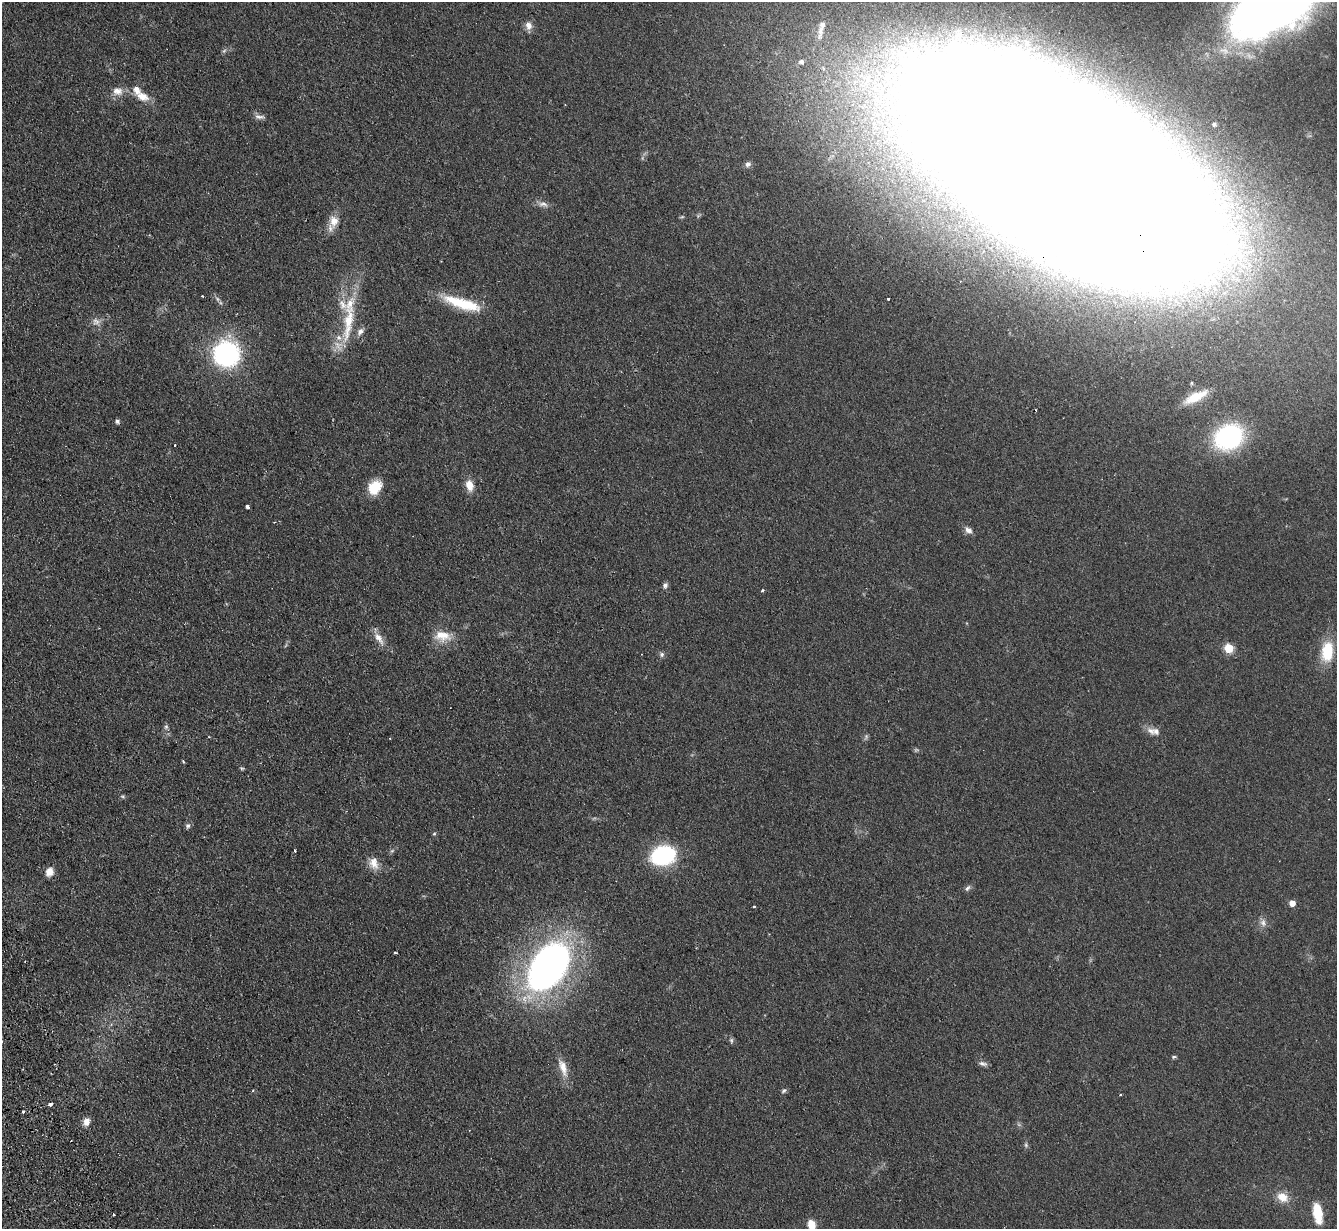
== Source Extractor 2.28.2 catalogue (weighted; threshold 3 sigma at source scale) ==
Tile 7 of 4 x 4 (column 3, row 2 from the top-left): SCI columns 2721-4055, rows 2613-3839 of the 5439 x 5351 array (HDU 1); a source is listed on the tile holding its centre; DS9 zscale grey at full resolution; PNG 1339 x 1231 px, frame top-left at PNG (2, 2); no overlay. Shown black and unused: <1% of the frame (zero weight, under 2 of 3 exposures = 3% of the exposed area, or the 3 px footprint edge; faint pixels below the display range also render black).
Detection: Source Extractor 2.28.2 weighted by HDU 2 'WHT'; one run over the whole footprint, this tile lists its part. Background 0.0751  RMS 0.0075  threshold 0.0339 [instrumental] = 3 sigma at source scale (4.5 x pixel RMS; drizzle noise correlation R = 1.50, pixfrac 1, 0.05/0.05 arcsec/px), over >= 5 px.
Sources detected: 77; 2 too faint to see at this stretch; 2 inside a brighter object's white glare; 2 cosmic-ray / hot-pixel residue — not listed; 5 inside a brighter listed object's ellipse — not listed separately; the other 66 listed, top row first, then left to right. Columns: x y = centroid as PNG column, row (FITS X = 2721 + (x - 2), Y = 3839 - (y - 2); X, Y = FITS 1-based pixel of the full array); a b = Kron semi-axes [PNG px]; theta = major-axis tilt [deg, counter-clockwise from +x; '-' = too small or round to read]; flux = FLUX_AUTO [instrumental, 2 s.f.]
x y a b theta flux
528 25 12 8 -79 4.8
821 28 34 9 76 12
801 61 7 6 - 2.3
117 91 15 11 -8 6.8
142 96 17 11 -31 9.7
260 117 16 6 -6 3
1214 124 6 5 - 1.6
748 164 9 7 38 2.3
1079 176 281 100 -31 5600
543 204 14 7 -11 3.9
334 221 16 11 84 9.1
217 299 7 5 -60 1.7
888 299 3 3 - 2.2
462 303 48 12 -17 32
96 321 11 9 -19 4.3
348 322 68 13 81 36
360 332 11 7 51 3.5
226 354 25 25 - 110
1192 383 5 4 - 0.84
1195 397 29 9 26 17
117 421 6 5 - 1.8
1229 437 33 27 29 78
175 445 2 2 - 0.66
469 485 11 8 -75 9.2
375 487 18 14 46 17
247 507 4 3 - 3.1
968 530 10 7 -38 3.7
665 585 7 6 - 2.3
762 590 3 3 - 1.1
442 636 23 14 -6 14
379 638 20 8 -55 7.1
1229 648 5 5 - 33
1327 652 25 14 84 25
662 654 7 6 - 1.9
166 727 6 5 - 1.5
1151 731 15 7 -46 4.7
866 737 8 5 77 1.5
242 768 6 4 -19 1
123 796 6 4 -7 1.1
188 826 7 6 - 1.9
434 834 5 4 - 1
295 851 3 2 - 1
663 855 17 13 18 100
374 863 17 12 -71 7.9
49 872 10 8 64 6.1
967 888 10 5 52 1.8
1292 903 5 5 - 6.8
754 907 3 3 - 1.9
1263 923 11 8 -80 3.8
395 952 3 2 - 0.83
548 966 48 30 56 340
731 1040 6 5 - 1.4
2 1041 3 3 - 0.92
1174 1057 7 4 19 1.1
983 1064 11 6 -13 2.5
563 1067 26 10 -71 10
253 1091 4 3 - 0.81
784 1091 8 5 49 1.5
50 1104 3 3 - 12
23 1112 3 3 - 4.7
86 1122 10 8 71 4.9
1026 1145 7 5 -79 1.3
1282 1197 14 11 -25 9.7
1318 1213 25 10 -80 16
113 1215 3 2 - 1.3
811 1225 9 7 -73 8.8
Overlapping masked pixels (flux is a lower limit): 1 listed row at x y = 1079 176
Isophote crosses this tile's border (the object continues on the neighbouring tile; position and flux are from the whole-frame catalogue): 3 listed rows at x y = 1079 176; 2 1041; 811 1225